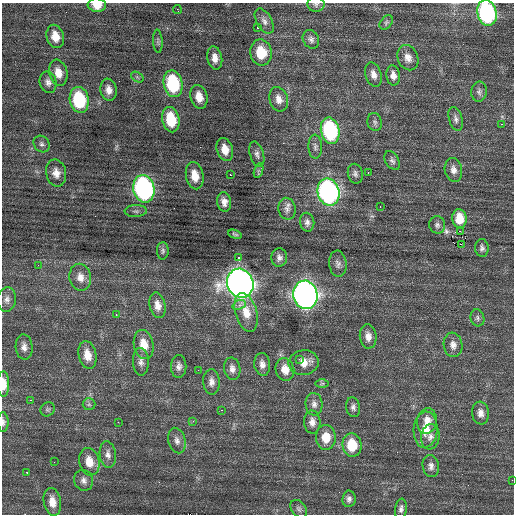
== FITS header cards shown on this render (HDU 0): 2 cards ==
NAXIS1  =                  512 / Axis length
NAXIS2  =                  512 / Axis length

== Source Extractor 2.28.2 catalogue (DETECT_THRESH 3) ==
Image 512 x 512 px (HDU 0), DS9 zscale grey, 1 PNG px = 1 image px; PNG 516 x 516 px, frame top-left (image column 1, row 512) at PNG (2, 3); each listed source drawn as its Kron ellipse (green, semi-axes under 4 px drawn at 4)
Background 0.492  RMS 0.83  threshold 2.48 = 3 sigma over >= 5 px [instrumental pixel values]
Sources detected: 113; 1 with non-positive FLUX_AUTO (blend fragments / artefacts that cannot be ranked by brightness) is neither listed nor drawn; the other 112 listed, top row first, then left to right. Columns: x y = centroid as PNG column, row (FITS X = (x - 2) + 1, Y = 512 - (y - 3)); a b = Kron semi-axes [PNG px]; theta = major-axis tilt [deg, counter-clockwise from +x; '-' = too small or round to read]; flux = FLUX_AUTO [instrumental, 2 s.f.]
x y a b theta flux
316 4 8 7 - 150
97 5 9 7 -6 740
177 10 4 3 - 180
487 13 13 9 -75 8900
264 21 14 7 -60 280
386 22 8 5 50 120
257 27 3 2 - 190
55 36 12 8 -75 730
311 39 10 8 -63 210
158 41 12 4 -86 130
261 53 13 10 -81 1400
215 58 12 7 -79 450
408 58 13 10 -67 430
58 73 13 9 -76 650
373 75 12 8 -72 370
393 75 10 7 -81 330
137 77 7 4 -34 100
48 82 11 8 -75 280
173 84 13 9 -78 4100
109 90 11 8 -80 440
479 92 10 8 84 200
199 97 12 8 -76 660
279 99 12 9 -73 410
79 100 13 9 -79 3500
456 119 12 6 -74 230
171 120 13 8 -78 1900
375 122 9 7 -78 170
501 124 3 2 - 210
330 131 13 9 -77 5700
42 144 9 7 -53 180
315 147 12 7 -87 200
225 149 12 8 -74 640
257 154 13 7 -74 260
392 160 10 6 -59 180
453 170 12 8 -79 360
258 171 8 4 72 130
56 173 14 10 -79 520
368 173 3 2 - 160
355 174 10 7 -77 200
230 175 2 2 - 320
195 176 14 8 -78 800
144 189 14 10 -77 12000
328 192 14 11 -75 15000
224 202 9 7 -78 340
380 207 3 2 - 200
287 209 11 8 -78 300
136 211 11 6 4 190
459 218 9 7 -85 870
307 222 9 7 -81 240
437 225 9 8 - 190
460 231 2 2 - 1200
235 234 7 3 -18 86
461 244 3 2 - 81
482 248 9 6 -85 180
163 251 9 6 88 140
279 257 9 8 - 240
239 258 3 2 - 91
338 264 13 8 -84 240
38 265 2 2 - 32
80 277 13 11 -78 500
240 283 15 13 -66 50000
305 295 14 12 -78 33000
7 299 12 9 82 310
157 305 13 8 -77 440
239 305 7 4 19 280
246 312 20 10 -74 1000
116 315 3 2 - 190
477 318 8 6 -73 150
368 336 12 8 -82 400
144 345 15 9 -79 860
453 345 12 9 -81 370
24 347 12 8 -86 350
87 355 14 9 -78 660
299 359 2 2 - 51
141 362 14 8 -88 300
303 363 15 12 9 660
262 364 11 8 -81 330
179 366 11 7 88 260
232 369 11 8 -79 290
285 369 11 9 -75 590
198 370 2 2 - 120
211 382 12 8 -86 320
322 383 7 4 1 88
3 384 13 6 -90 720
30 400 2 2 - 540
89 404 6 6 - 120
314 404 11 8 -86 290
353 407 10 7 -81 210
48 409 7 6 - 120
221 410 3 2 - 62
480 413 11 8 -83 370
193 421 4 4 - 47
427 421 13 10 81 560
3 422 10 5 -89 180
118 422 3 2 - 55
312 422 11 8 -87 350
426 430 18 12 86 990
326 437 12 10 -89 890
430 437 13 9 84 340
177 441 13 8 -75 320
352 445 12 9 -84 1600
108 454 13 8 -83 320
54 462 2 2 - 44
89 462 14 10 -77 760
431 466 11 8 -79 270
27 472 3 3 - 100
84 480 10 9 - 270
512 480 2 2 - 130
349 499 8 6 83 190
52 502 14 8 -80 640
299 509 10 7 -51 180
401 509 10 6 82 210
At the frame edge (FLAGS 8, measured only in part): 6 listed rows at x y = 316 4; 97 5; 487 13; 3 384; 3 422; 512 480
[1 non-positive-flux detection neither listed nor drawn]